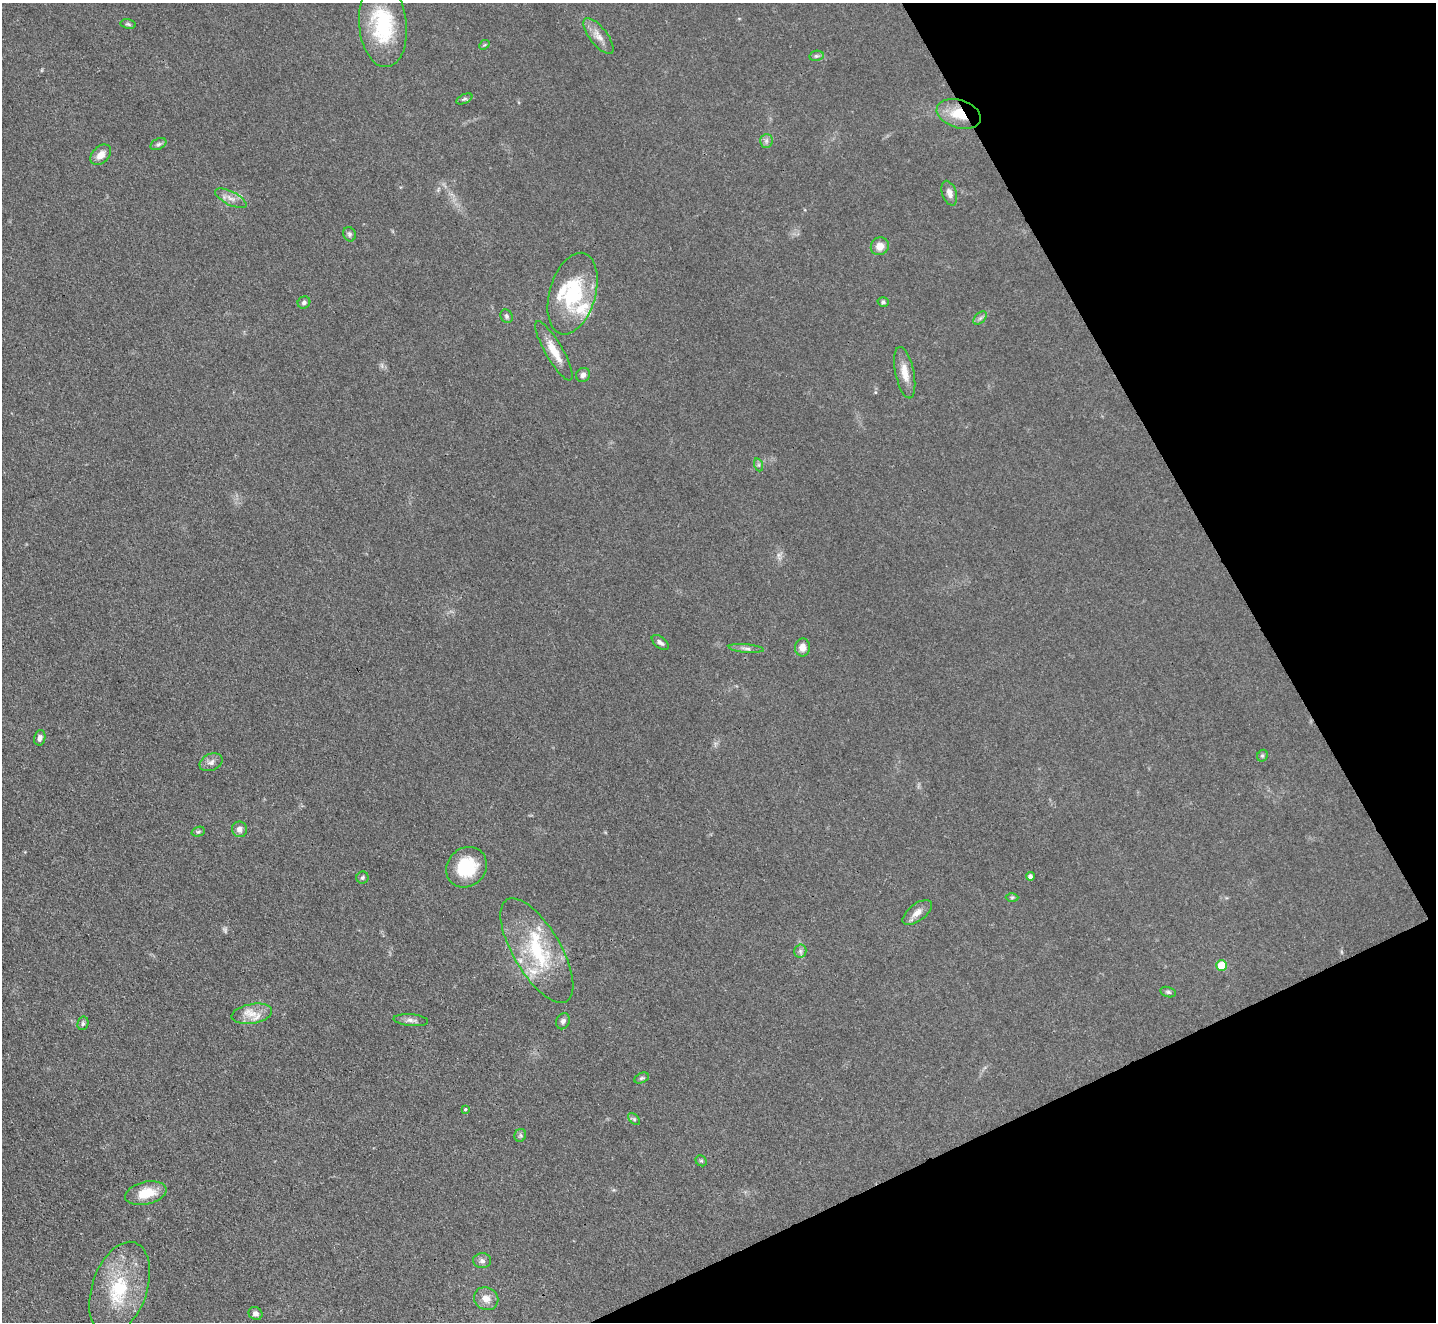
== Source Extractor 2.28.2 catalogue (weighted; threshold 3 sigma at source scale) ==
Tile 12 of 4 x 4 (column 4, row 3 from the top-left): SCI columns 4303-5736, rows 1613-2932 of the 5739 x 5728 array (HDU 1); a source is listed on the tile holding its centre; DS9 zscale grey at full resolution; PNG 1438 x 1324 px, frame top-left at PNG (2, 3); each listed source drawn as its Kron ellipse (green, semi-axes under 4 px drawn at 4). Shown black and unused: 22% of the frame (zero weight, under 3 of 4 exposures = <1% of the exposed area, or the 3 px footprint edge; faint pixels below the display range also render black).
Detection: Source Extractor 2.28.2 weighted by HDU 2 'WHT'; one run over the whole footprint, this tile lists its part. Background 0.0737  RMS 0.0063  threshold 0.0283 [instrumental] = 3 sigma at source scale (4.5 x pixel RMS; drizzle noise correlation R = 1.50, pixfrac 1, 0.05/0.05 arcsec/px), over >= 5 px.
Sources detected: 62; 1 too faint to see at this stretch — neither listed nor drawn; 7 inside a brighter listed object's ellipse — not listed separately; the other 54 listed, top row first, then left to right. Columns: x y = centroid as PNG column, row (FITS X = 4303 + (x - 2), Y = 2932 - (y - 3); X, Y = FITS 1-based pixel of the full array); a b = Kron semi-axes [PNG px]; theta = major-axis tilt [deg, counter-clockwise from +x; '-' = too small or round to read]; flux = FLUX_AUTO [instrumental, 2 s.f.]
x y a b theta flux
128 24 7 5 -11 1.1
383 25 42 24 -84 48
598 36 22 8 -53 6
484 45 6 4 42 0.8
816 56 7 5 11 1.4
464 99 8 4 26 1.3
959 114 23 14 -18 17
766 141 7 6 - 1.8
158 144 8 5 26 1.7
101 155 12 8 44 5.5
949 193 13 7 -71 3.6
231 198 17 6 -27 4.4
349 234 7 6 - 1.5
880 246 9 8 - 6
572 294 42 23 74 46
304 302 6 6 - 1.6
883 302 6 4 -16 1.2
507 316 7 6 - 1.5
980 318 8 5 45 1.6
554 351 34 8 -60 11
905 373 26 9 -78 8.5
583 375 7 6 - 2.4
759 465 7 4 -72 1.2
660 642 10 5 -38 2.1
802 647 9 7 87 4.9
746 648 17 4 -5 2.4
40 738 8 5 77 2.3
1262 756 6 5 - 1.2
211 762 12 8 24 3.3
239 829 8 7 - 3.2
198 832 7 4 17 1
466 867 21 19 44 29
1030 876 4 4 - 1.8
362 877 6 6 - 1.2
1012 897 6 4 1 0.96
917 912 17 8 38 4.9
537 950 59 23 -59 49
800 951 6 6 - 1.7
1222 965 5 5 - 15
1168 992 8 5 -15 1.3
252 1014 20 9 10 8.7
411 1020 17 6 -5 3.1
563 1021 8 6 67 2
83 1023 7 5 76 1.5
642 1078 7 5 26 1.1
465 1109 3 3 - 1.9
634 1119 7 4 -46 1.1
520 1135 6 6 - 1.2
701 1161 6 5 - 0.93
146 1193 21 11 13 15
482 1261 9 7 -3 2.3
120 1288 48 27 71 42
486 1299 12 11 - 5.8
255 1313 7 6 - 2.5
Overlapping masked pixels (flux is a lower limit): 1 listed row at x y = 959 114